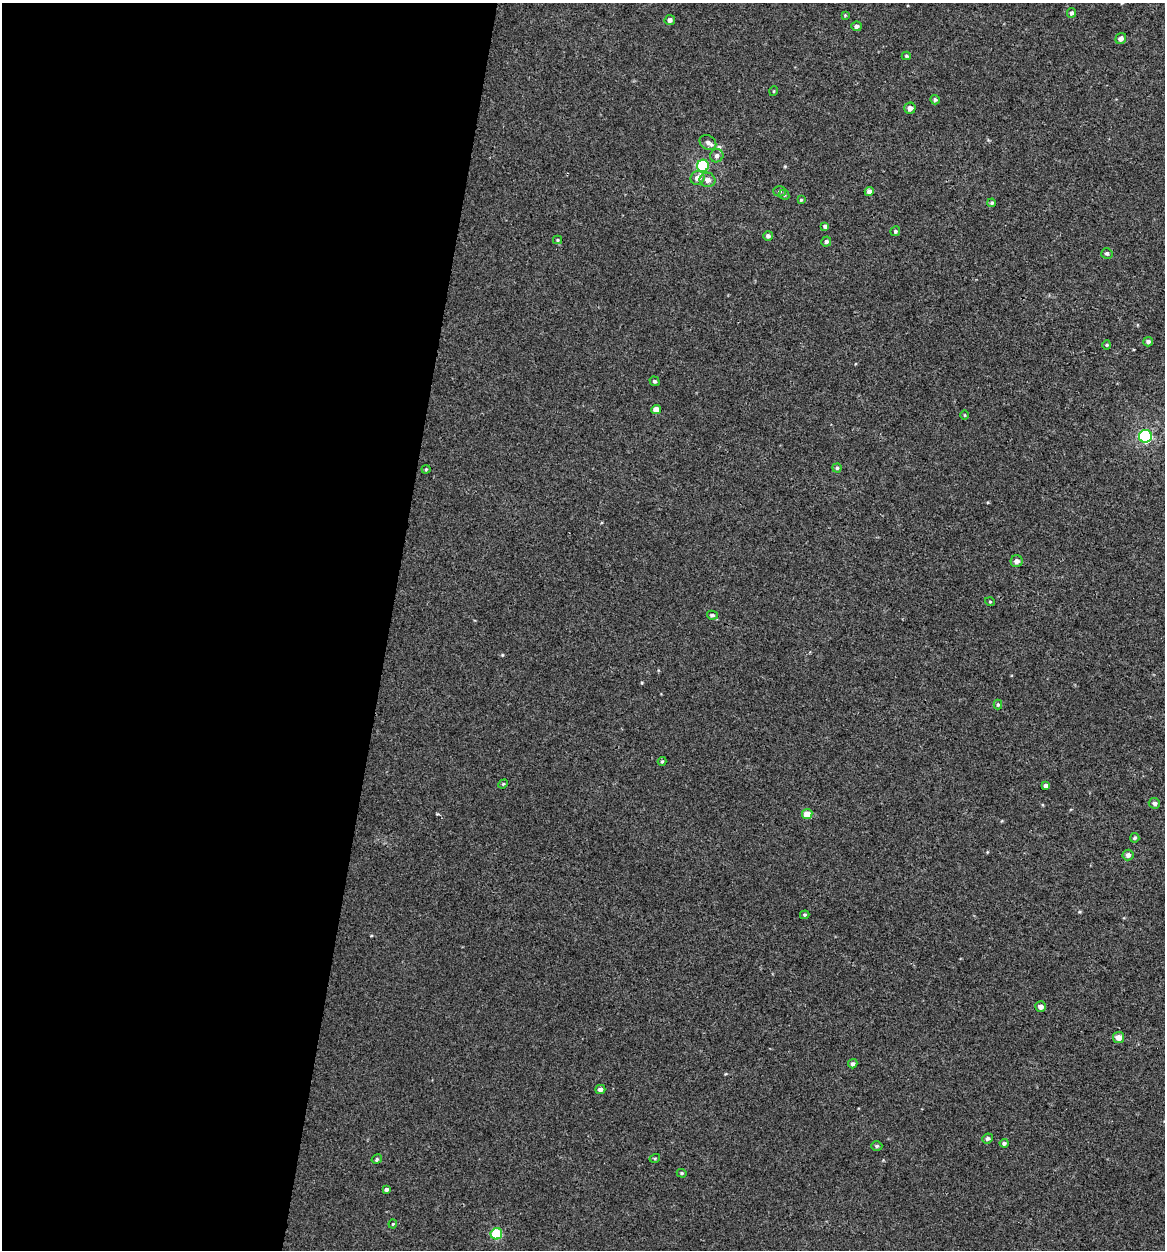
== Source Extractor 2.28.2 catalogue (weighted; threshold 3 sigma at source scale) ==
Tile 5 of 4 x 4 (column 1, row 2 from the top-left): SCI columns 273-1435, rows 2519-3766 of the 5257 x 5027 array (HDU 1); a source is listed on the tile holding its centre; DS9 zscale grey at full resolution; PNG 1167 x 1252 px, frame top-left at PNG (2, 3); each listed source drawn as its Kron ellipse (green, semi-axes under 4 px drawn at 4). Shown black and unused: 33% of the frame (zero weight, under 3 of 4 exposures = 4% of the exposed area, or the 3 px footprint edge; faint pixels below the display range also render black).
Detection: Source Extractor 2.28.2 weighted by HDU 2 'WHT'; one run over the whole footprint, this tile lists its part. Background -2.61e-04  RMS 0.0026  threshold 0.0118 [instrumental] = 3 sigma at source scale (4.5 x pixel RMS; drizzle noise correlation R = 1.50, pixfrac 1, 0.0396/0.0396 arcsec/px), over >= 5 px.
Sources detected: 58; all 58 listed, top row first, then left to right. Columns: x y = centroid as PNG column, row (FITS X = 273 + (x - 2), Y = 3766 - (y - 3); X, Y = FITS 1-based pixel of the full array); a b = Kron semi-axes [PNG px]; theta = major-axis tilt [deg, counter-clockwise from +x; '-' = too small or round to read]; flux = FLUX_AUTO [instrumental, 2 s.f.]
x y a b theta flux
1071 13 5 4 - 0.52
845 15 4 4 - 0.23
670 20 5 5 - 0.83
856 26 5 4 - 0.92
1121 38 6 5 - 0.9
906 56 4 4 - 0.33
774 91 5 3 - 0.23
935 100 5 4 - 0.48
910 108 5 5 - 1.3
708 143 9 7 -34 0.95
717 156 7 6 - 0.91
703 166 6 6 - 18
698 178 7 6 - 1.8
708 180 8 7 - 1.4
779 191 6 5 - 0.48
869 191 4 4 - 1.1
784 195 5 4 - 0.35
801 200 4 4 - 0.23
992 203 4 3 - 0.33
825 226 4 4 - 0.54
895 231 5 4 - 0.37
768 236 5 4 - 0.67
558 240 4 4 - 0.31
826 242 5 5 - 0.59
1107 253 5 5 - 0.51
1148 342 5 4 - 0.66
1107 345 4 4 - 0.27
654 381 5 4 - 0.43
656 409 5 4 - 2.4
965 415 4 3 - 0.22
1145 436 6 6 - 30
837 468 4 4 - 0.37
426 469 4 4 - 0.26
1017 561 6 6 - 1
990 602 5 3 - 0.21
712 615 5 4 - 0.43
998 704 5 4 - 0.32
662 761 4 4 - 0.26
503 784 5 4 - 0.28
1046 786 4 4 - 0.74
1154 803 6 5 - 0.68
807 814 5 5 - 3.4
1135 838 5 4 - 0.42
1128 855 5 5 - 0.91
805 915 5 3 - 0.31
1041 1007 5 5 - 1.1
1118 1037 5 5 - 2
853 1064 5 4 - 0.54
600 1090 5 4 - 0.85
987 1138 5 5 - 0.58
1004 1143 4 4 - 0.49
877 1146 5 4 - 0.41
655 1158 5 3 - 0.24
377 1159 5 4 - 0.37
682 1173 5 4 - 0.35
386 1189 4 4 - 0.54
393 1224 4 4 - 0.25
496 1234 6 5 - 13